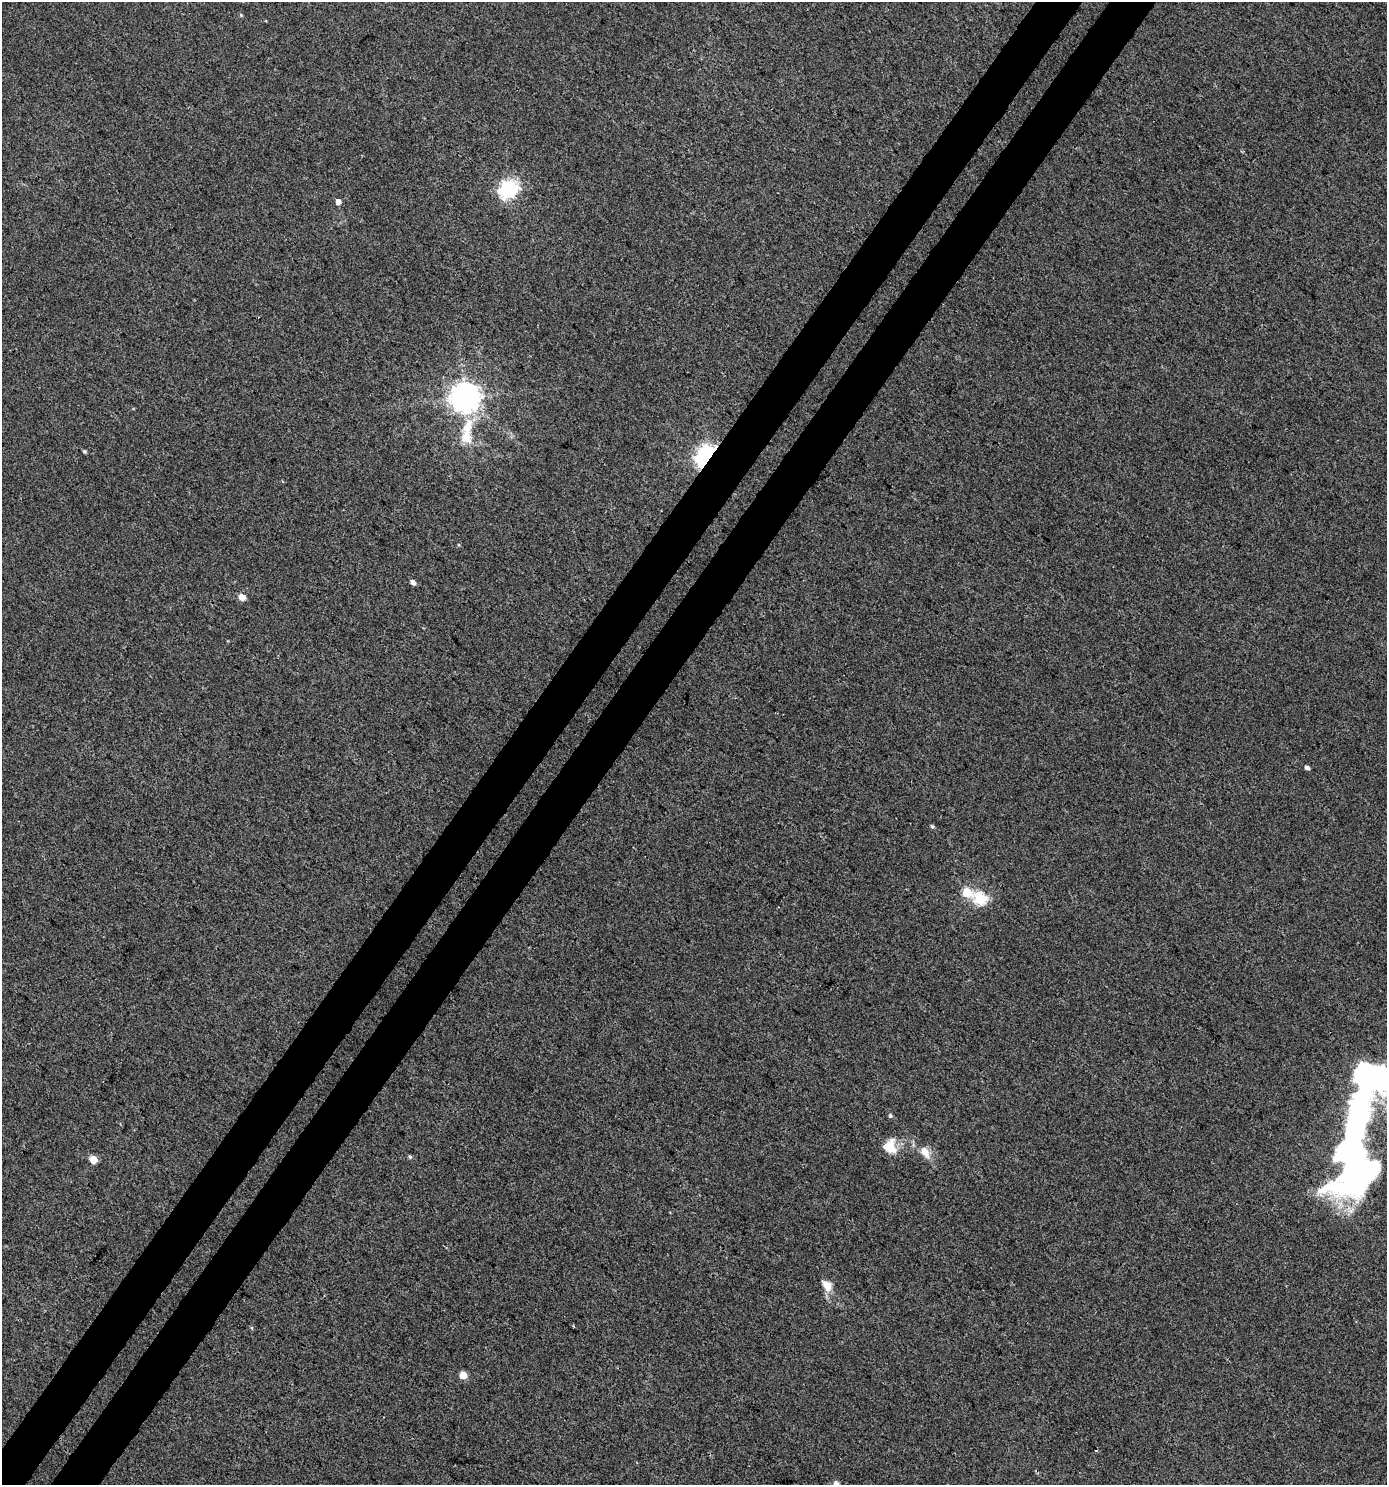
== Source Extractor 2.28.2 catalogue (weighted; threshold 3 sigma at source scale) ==
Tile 7 of 4 x 4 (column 3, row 2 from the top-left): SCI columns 2996-4380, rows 3010-4492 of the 6058 x 6012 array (HDU 1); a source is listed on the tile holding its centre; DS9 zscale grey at full resolution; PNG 1389 x 1487 px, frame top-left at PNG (2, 2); no overlay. Shown black and unused: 7% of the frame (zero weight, under 3 of 4 exposures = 5% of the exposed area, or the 3 px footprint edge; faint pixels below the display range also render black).
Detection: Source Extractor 2.28.2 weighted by HDU 2 'WHT'; one run over the whole footprint, this tile lists its part. Background 0.00357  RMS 0.004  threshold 0.0181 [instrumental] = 3 sigma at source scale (4.5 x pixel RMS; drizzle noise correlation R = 1.50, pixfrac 1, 0.0396/0.0396 arcsec/px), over >= 5 px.
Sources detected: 27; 1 inside a brighter object's white glare — not listed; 2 inside a brighter listed object's ellipse — not listed separately; the other 24 listed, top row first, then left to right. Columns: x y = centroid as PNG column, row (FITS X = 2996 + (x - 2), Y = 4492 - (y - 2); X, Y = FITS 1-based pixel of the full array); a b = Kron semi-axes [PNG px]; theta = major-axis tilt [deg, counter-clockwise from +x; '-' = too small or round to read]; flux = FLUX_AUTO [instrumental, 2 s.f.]
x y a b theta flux
241 15 6 4 -46 0.44
508 189 7 7 - 140
338 202 5 4 - 2.7
464 398 9 9 - 560
466 435 27 16 -90 10
84 451 4 3 - 0.7
706 457 8 6 58 290
413 582 5 4 - 1.7
242 597 5 5 - 5.2
1307 768 5 4 - 1.3
932 826 5 4 - 0.64
967 893 6 5 - 17
980 899 6 6 - 44
1368 1075 34 21 -40 96
890 1116 6 5 - 0.67
890 1146 18 15 -84 7.4
925 1152 17 10 -61 4.2
410 1157 5 4 - 0.6
93 1159 5 5 - 8.6
1355 1164 58 36 80 200
827 1286 16 10 -56 4.5
252 1328 5 3 - 0.43
463 1375 5 5 - 7.7
836 1483 8 7 - 1.1
Overlapping masked pixels (flux is a lower limit): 2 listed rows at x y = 464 398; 706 457
Isophote crosses this tile's border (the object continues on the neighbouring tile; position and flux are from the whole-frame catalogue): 3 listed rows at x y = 1368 1075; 1355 1164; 836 1483